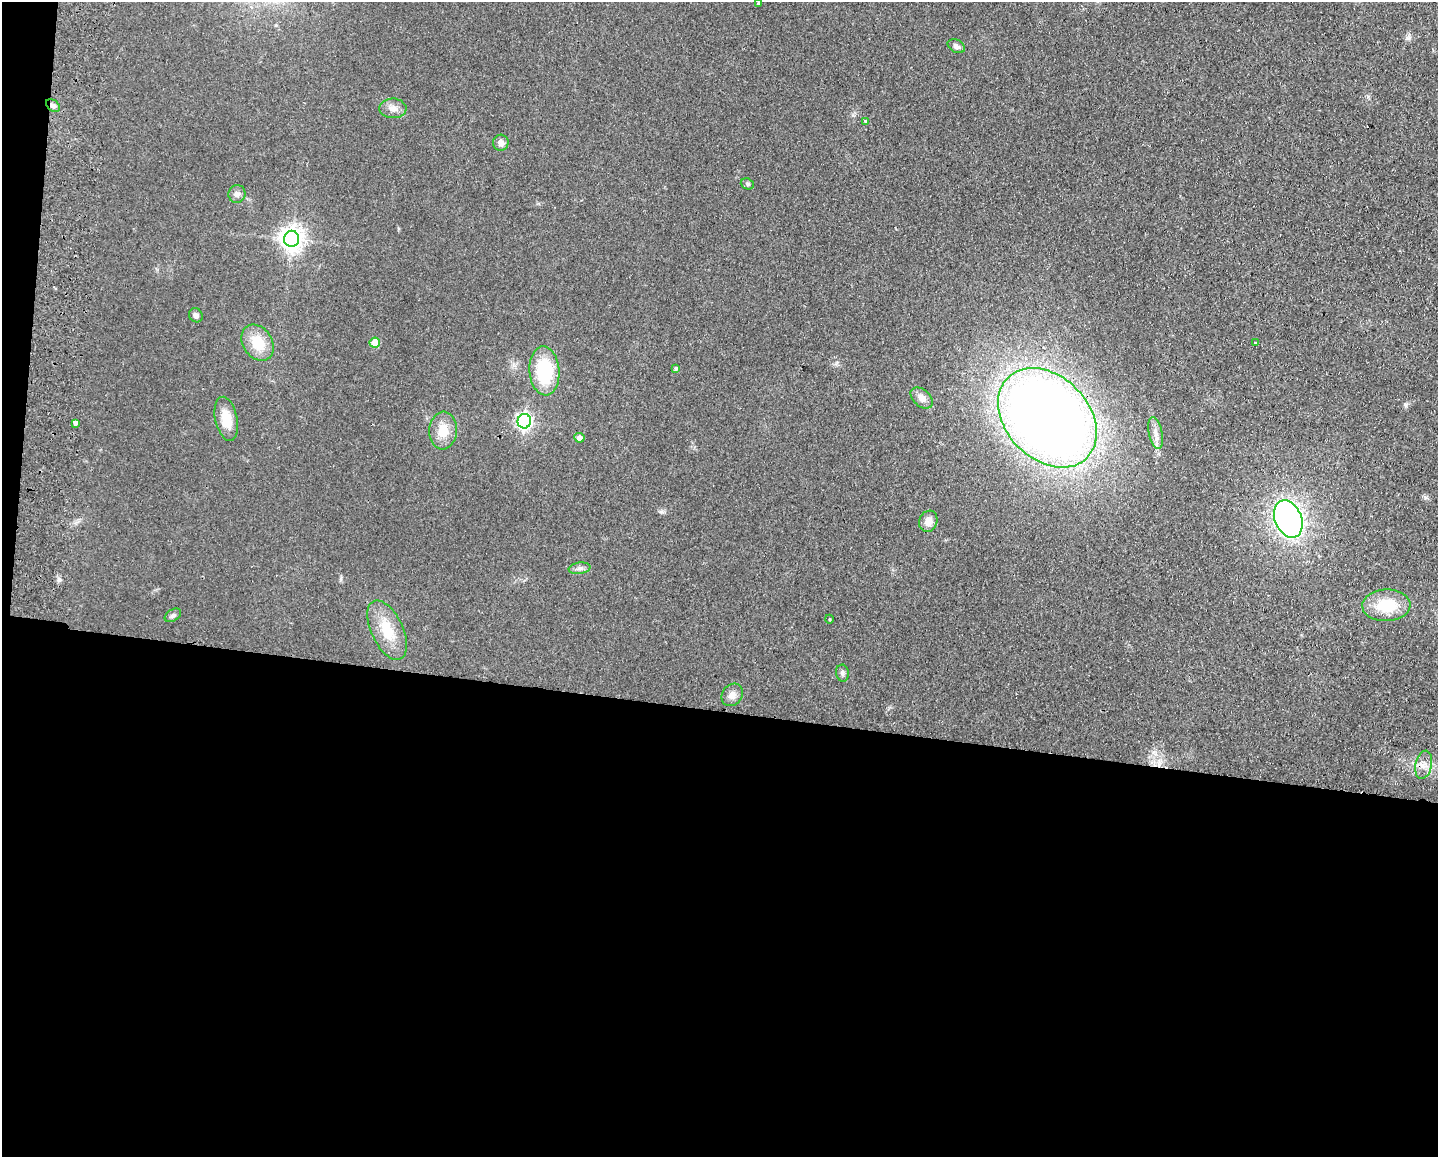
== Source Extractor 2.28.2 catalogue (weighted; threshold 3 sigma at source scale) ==
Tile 10 of 3 x 4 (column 1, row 4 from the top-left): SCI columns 169-1604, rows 9-1163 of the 4757 x 4636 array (HDU 1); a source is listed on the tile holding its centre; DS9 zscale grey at full resolution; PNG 1440 x 1159 px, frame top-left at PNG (2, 2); each listed source drawn as its Kron ellipse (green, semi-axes under 4 px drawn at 4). Shown black and unused: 40% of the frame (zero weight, under 2 of 3 exposures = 3% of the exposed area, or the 3 px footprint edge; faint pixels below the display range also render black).
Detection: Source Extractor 2.28.2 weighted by HDU 2 'WHT'; one run over the whole footprint, this tile lists its part. Background 0.0578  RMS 0.01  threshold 0.0467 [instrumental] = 3 sigma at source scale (4.5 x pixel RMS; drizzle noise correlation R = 1.50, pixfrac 1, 0.05/0.05 arcsec/px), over >= 5 px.
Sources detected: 33; all 33 listed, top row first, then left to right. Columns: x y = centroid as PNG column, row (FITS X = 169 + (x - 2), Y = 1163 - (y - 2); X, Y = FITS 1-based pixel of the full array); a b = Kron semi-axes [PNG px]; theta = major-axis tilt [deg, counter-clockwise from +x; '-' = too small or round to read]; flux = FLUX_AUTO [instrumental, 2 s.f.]
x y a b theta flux
758 3 3 3 - 2.4
956 46 9 6 -28 4
53 105 8 5 -38 3
393 108 13 10 -3 7.4
866 121 3 3 - 3.2
501 143 8 7 - 5.3
747 184 7 5 -21 1.9
237 194 9 8 - 4.3
292 239 8 7 - 860
196 315 7 6 - 3.5
258 343 19 14 -57 27
375 343 5 5 - 23
1255 343 3 2 - 1.3
676 368 4 4 - 2.2
544 371 24 15 -85 64
922 398 13 8 -42 7.4
1047 418 56 41 -46 1400
226 419 22 11 -78 21
524 421 7 6 - 320
75 423 4 3 - 22
443 431 19 13 85 19
1155 433 16 6 -79 6.9
579 438 5 5 - 6.8
1288 519 19 13 -67 390
928 521 11 9 70 9.2
579 568 11 6 8 3.9
1386 605 24 16 2 37
173 615 9 5 33 2.8
829 619 4 3 - 0.87
387 630 32 16 -65 30
842 673 8 6 -81 2.9
732 695 12 10 51 6.8
1424 765 14 8 78 7.7
Overlapping masked pixels (flux is a lower limit): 2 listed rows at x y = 53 105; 1047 418
Unlisted compact peaks at least as high as the median listed source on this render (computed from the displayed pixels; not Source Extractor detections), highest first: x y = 1408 38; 1406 405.